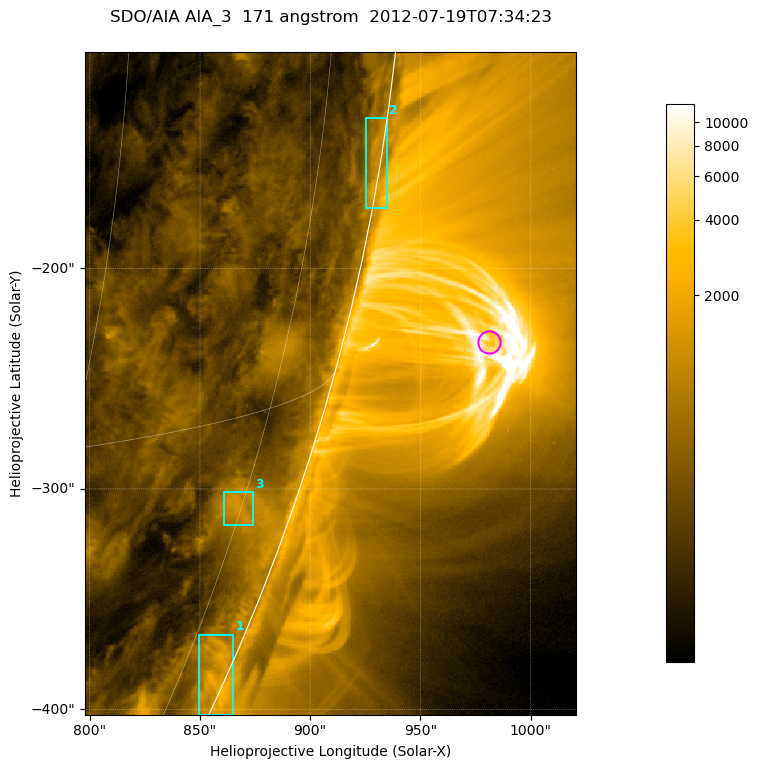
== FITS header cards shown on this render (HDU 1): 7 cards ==
TELESCOP= 'SDO/AIA '           / For AIA: SDO/AIA
INSTRUME= 'AIA_3   '           / For AIA: AIA_ATA1, AIA_ATA2, AIA_ATA3 or AIA_AT
WAVELNTH=                  171 / [angstrom] Wavelength
WAVEUNIT= 'angstrom'           / Wavelength unit: angstrom
DATE-OBS= '2012-07-19T07:34:23.345' / [ISO] Date when observation started; ISO 8
CTYPE1  = 'HPLN-TAN'           / CTYPE1; Typically HPLN
CTYPE2  = 'HPLT-TAN'           / CTYPE2; Typically HPLT

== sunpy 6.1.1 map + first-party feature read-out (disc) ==
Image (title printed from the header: SDO/AIA AIA_3  171 angstrom  2012-07-19T07:34:23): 371 x 501 px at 0.599 arcsec/px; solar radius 944 arcsec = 1575 px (partial field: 1.2% of the solar disc is inside the frame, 48% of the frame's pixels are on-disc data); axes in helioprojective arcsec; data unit not stated in the header (colour bar unlabelled)
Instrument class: DISC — disc imager (sunpy class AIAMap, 171 A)
Bright regions (active regions / flare kernels): reference = the on-disc median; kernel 3 px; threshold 5 sigma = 663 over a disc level ~297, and >= 1.15x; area >= 185 px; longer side >= 4 px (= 2.4 arcsec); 3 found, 3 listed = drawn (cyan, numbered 1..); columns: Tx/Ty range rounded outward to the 2 arcsec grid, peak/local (2 s.f.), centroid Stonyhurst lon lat
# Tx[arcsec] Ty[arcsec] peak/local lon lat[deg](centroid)
1 848..866 -404..-366 7.6 +81 -23
2 924..936 -174..-132 6 +85 -9
3 860..874 -318..-300 4.3 +75 -18
Off-limb structures (1.02-1.3 R_sun): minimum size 92 px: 3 found; the strongest spans PA ~250..260 deg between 1.02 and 1.14 R_sun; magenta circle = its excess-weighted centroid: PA ~255 deg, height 1.07 R_sun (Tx ~982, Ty ~-234 arcsec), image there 3.1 x the reference